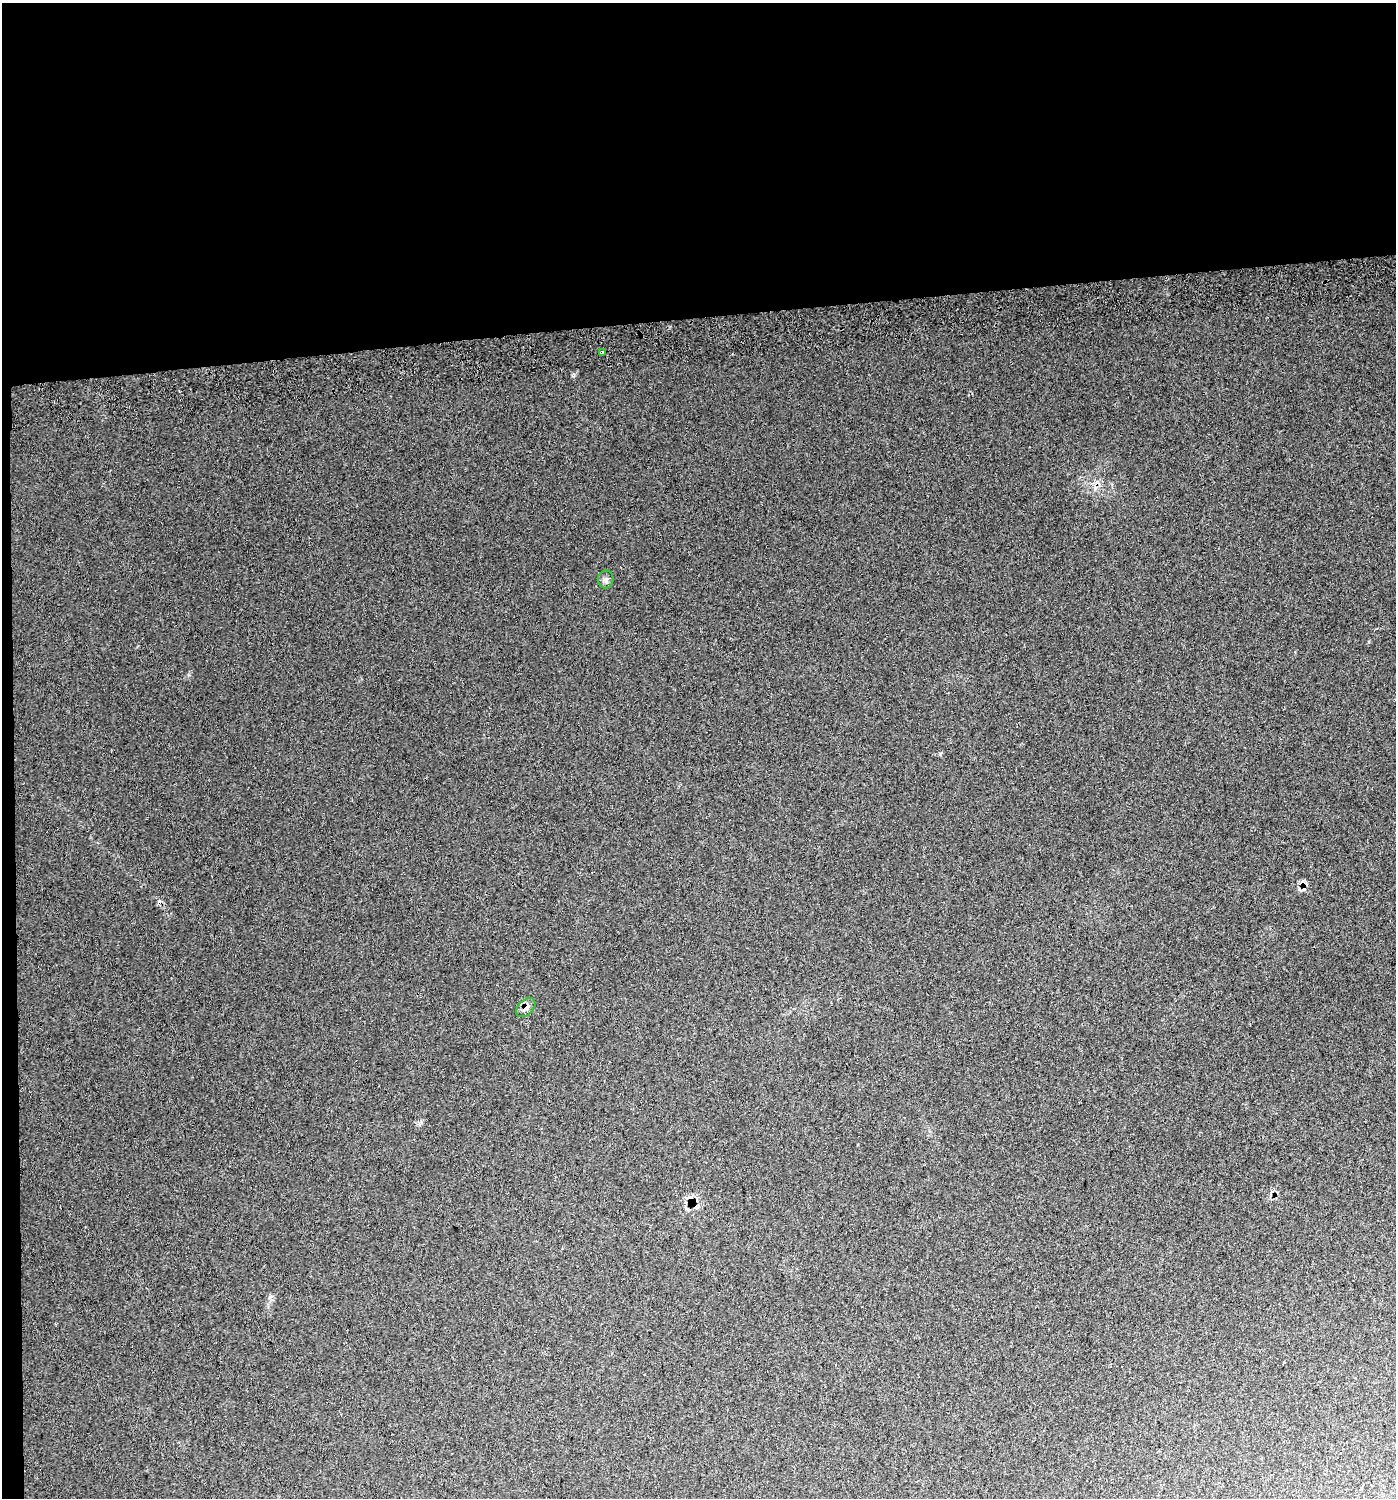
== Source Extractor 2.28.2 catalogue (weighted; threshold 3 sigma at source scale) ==
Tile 1 of 3 x 3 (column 1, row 1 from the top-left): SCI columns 46-1439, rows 3034-4529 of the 4231 x 4570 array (HDU 1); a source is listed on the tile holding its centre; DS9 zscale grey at full resolution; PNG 1398 x 1500 px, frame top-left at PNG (2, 3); each listed source drawn as its Kron ellipse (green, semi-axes under 4 px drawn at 4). Shown black and unused: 22% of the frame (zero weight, under 2 of 3 exposures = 5% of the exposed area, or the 3 px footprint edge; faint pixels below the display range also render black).
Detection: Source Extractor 2.28.2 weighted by HDU 2 'WHT'; one run over the whole footprint, this tile lists its part. Background 0.034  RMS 0.012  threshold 0.0541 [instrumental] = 3 sigma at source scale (4.5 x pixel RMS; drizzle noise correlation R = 1.50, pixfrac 1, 0.0396/0.0396 arcsec/px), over >= 5 px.
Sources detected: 6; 3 cosmic-ray / hot-pixel residue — neither listed nor drawn; the other 3 listed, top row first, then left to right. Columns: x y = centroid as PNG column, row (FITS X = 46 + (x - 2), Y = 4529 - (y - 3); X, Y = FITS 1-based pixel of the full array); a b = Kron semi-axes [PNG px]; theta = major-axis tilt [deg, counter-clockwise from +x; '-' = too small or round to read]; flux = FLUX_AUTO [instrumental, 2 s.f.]
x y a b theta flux
602 353 3 2 - 1.6
606 579 9 8 - 4
526 1007 11 7 45 6.7
Overlapping masked pixels (flux is a lower limit): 1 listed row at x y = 526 1007